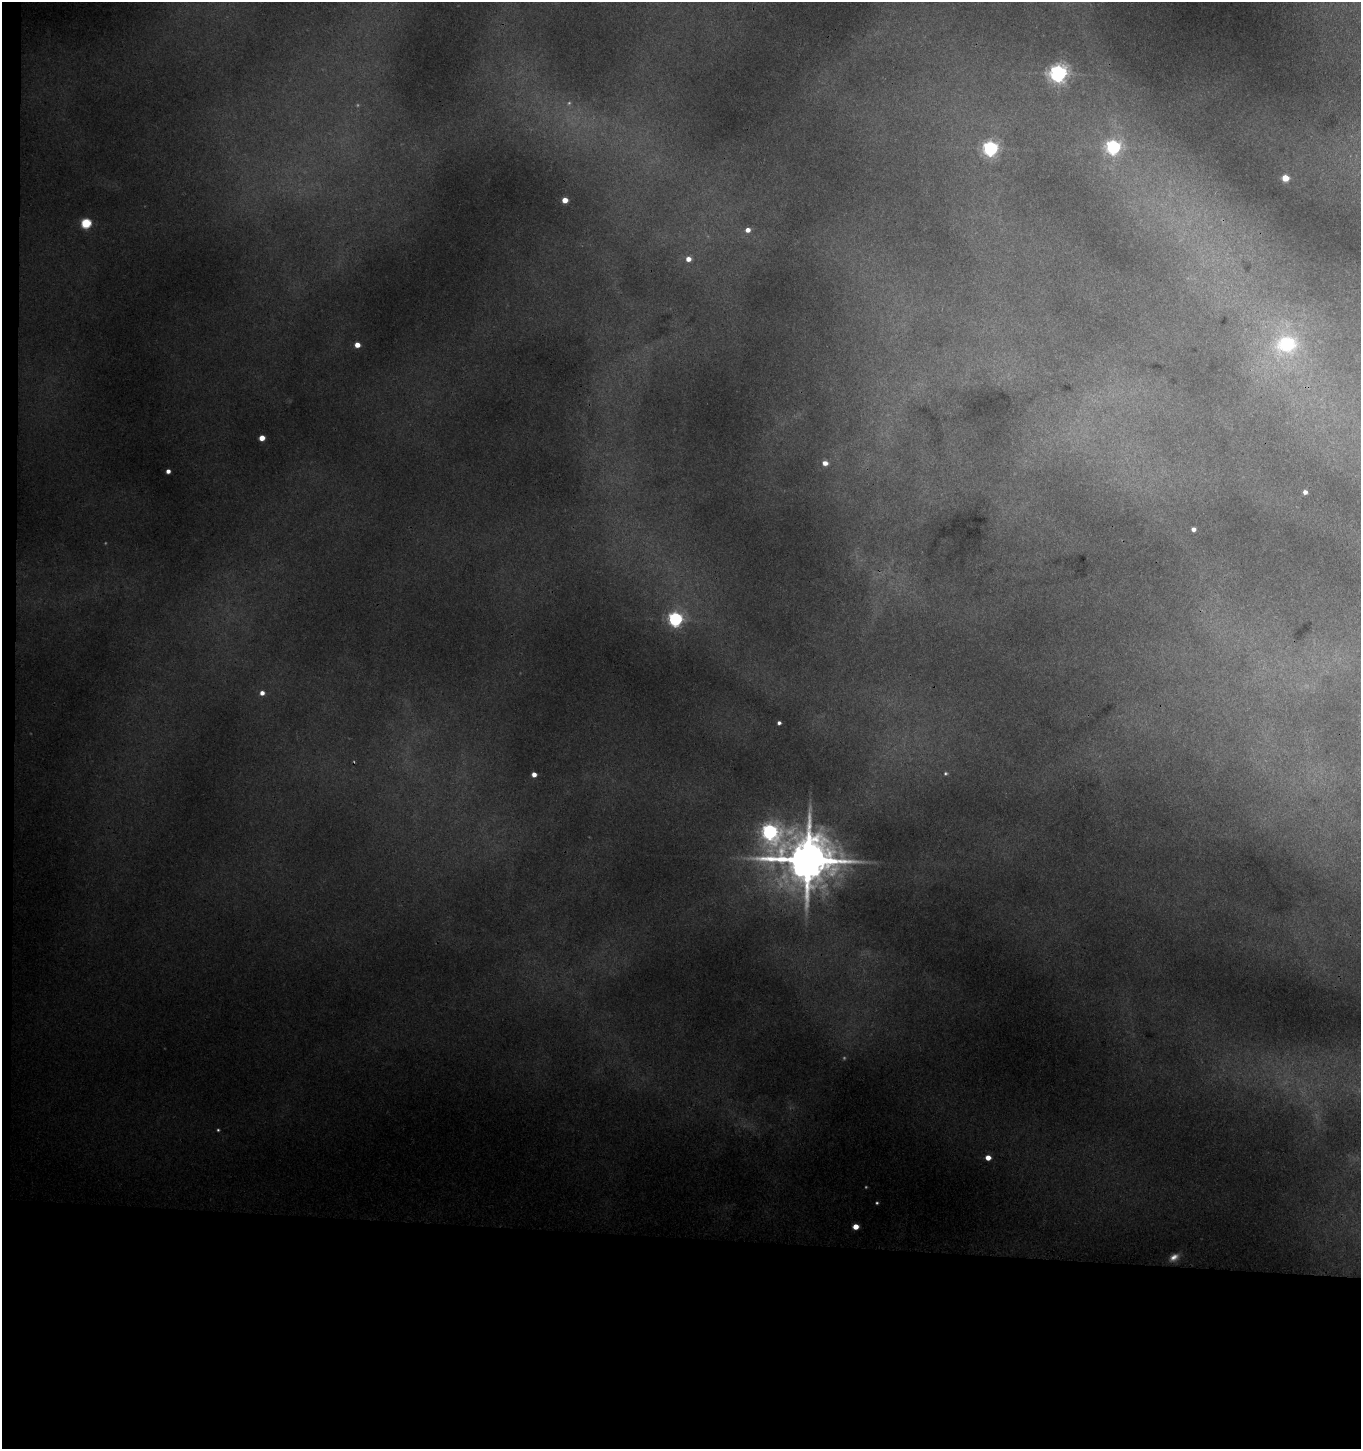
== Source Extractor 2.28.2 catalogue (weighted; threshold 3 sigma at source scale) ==
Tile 7 of 3 x 3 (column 1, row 3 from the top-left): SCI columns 167-1525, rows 10-1456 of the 4433 x 4361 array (HDU 1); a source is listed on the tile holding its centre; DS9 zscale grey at full resolution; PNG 1363 x 1451 px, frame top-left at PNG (2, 2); no overlay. Shown black and unused: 15% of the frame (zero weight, under 3 of 4 exposures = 6% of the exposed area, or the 3 px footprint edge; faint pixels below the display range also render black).
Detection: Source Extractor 2.28.2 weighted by HDU 2 'WHT'; one run over the whole footprint, this tile lists its part. Background 0.092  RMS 0.0084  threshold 0.038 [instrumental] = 3 sigma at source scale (4.5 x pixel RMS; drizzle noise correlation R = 1.50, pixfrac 1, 0.05/0.05 arcsec/px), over >= 5 px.
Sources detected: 31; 4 too faint to see at this stretch — not listed; the other 27 listed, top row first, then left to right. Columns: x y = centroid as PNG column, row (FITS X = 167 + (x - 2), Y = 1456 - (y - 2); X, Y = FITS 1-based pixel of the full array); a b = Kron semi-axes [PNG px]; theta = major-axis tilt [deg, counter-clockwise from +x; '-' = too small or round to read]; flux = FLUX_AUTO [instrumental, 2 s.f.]
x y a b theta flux
1058 73 7 6 - 440
1113 147 6 6 - 220
990 148 6 6 - 280
1285 178 5 4 - 22
565 200 4 4 - 12
86 223 5 5 - 73
748 230 5 4 - 6.2
688 259 5 4 - 7.5
1286 344 33 27 11 79
357 345 4 4 - 10
262 438 4 4 - 12
825 463 5 5 - 5.9
168 471 4 4 - 4.1
1305 492 4 4 - 4.3
1193 529 4 4 - 4.8
675 619 6 6 - 230
262 693 5 4 - 5
779 723 4 4 - 2.6
945 773 5 5 - 1.4
534 774 4 4 - 6.1
770 832 9 8 - 320
808 860 17 14 -2 5200
218 1130 4 4 - 1
988 1157 4 4 - 9
877 1203 4 3 - 1.1
856 1226 5 4 - 11
1174 1257 10 7 31 5.4